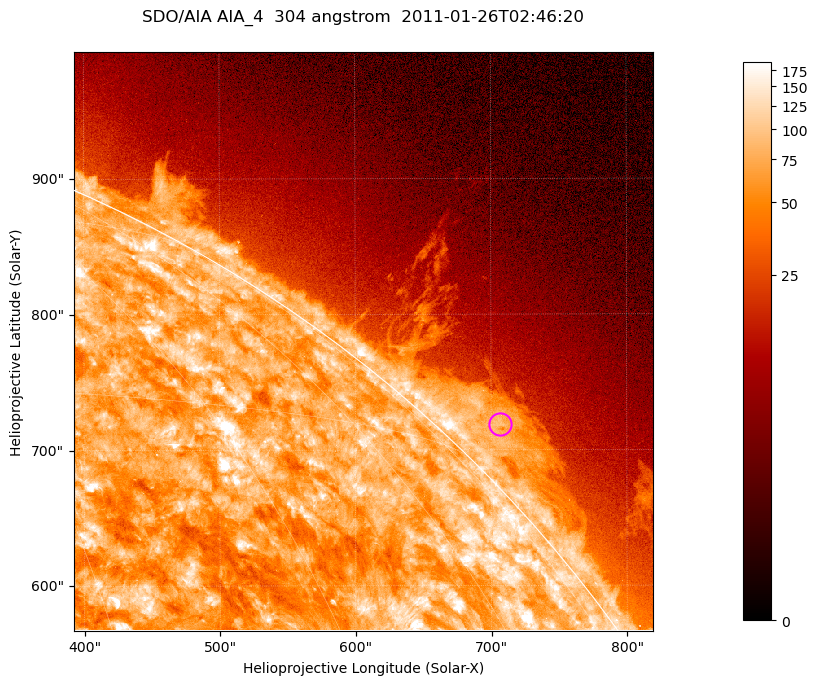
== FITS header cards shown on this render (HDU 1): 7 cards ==
TELESCOP= 'SDO/AIA '           / For AIA: SDO/AIA
INSTRUME= 'AIA_4   '           / For AIA: AIA_ATA1, AIA_ATA2, AIA_ATA3 or AIA_AT
WAVELNTH=                  304 / [angstrom] Wavelength
WAVEUNIT= 'angstrom'           / Wavelength unit: angstrom
DATE-OBS= '2011-01-26T02:46:20.124' / [ISO] Date when observation started; ISO 8
CTYPE1  = 'HPLN-TAN'           / CTYPE1; Typically HPLN
CTYPE2  = 'HPLT-TAN'           / CTYPE2; Typically HPLT

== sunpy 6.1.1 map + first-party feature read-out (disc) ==
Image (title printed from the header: SDO/AIA AIA_4  304 angstrom  2011-01-26T02:46:20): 711 x 711 px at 0.6 arcsec/px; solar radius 975 arcsec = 1624 px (partial field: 2.6% of the solar disc is inside the frame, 42% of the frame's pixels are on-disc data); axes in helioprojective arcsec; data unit not stated in the header (colour bar unlabelled)
Orientation: roll -0.132 deg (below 1 deg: not rotated)
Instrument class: DISC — disc imager (sunpy class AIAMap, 304 A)
Bright regions (active regions / flare kernels): reference = the on-disc median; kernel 7 px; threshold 5 sigma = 123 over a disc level ~73.5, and >= 1.15x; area >= 505 px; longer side >= 9 px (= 5.4 arcsec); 0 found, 0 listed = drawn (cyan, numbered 1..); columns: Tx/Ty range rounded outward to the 2 arcsec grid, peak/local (2 s.f.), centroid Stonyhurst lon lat
Off-limb structures (1.02-1.3 R_sun): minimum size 252 px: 6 found; the strongest spans PA ~310..320 deg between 1.02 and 1.06 R_sun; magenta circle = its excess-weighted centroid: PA ~315 deg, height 1.03 R_sun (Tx ~706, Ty ~718 arcsec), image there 3.4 x the reference